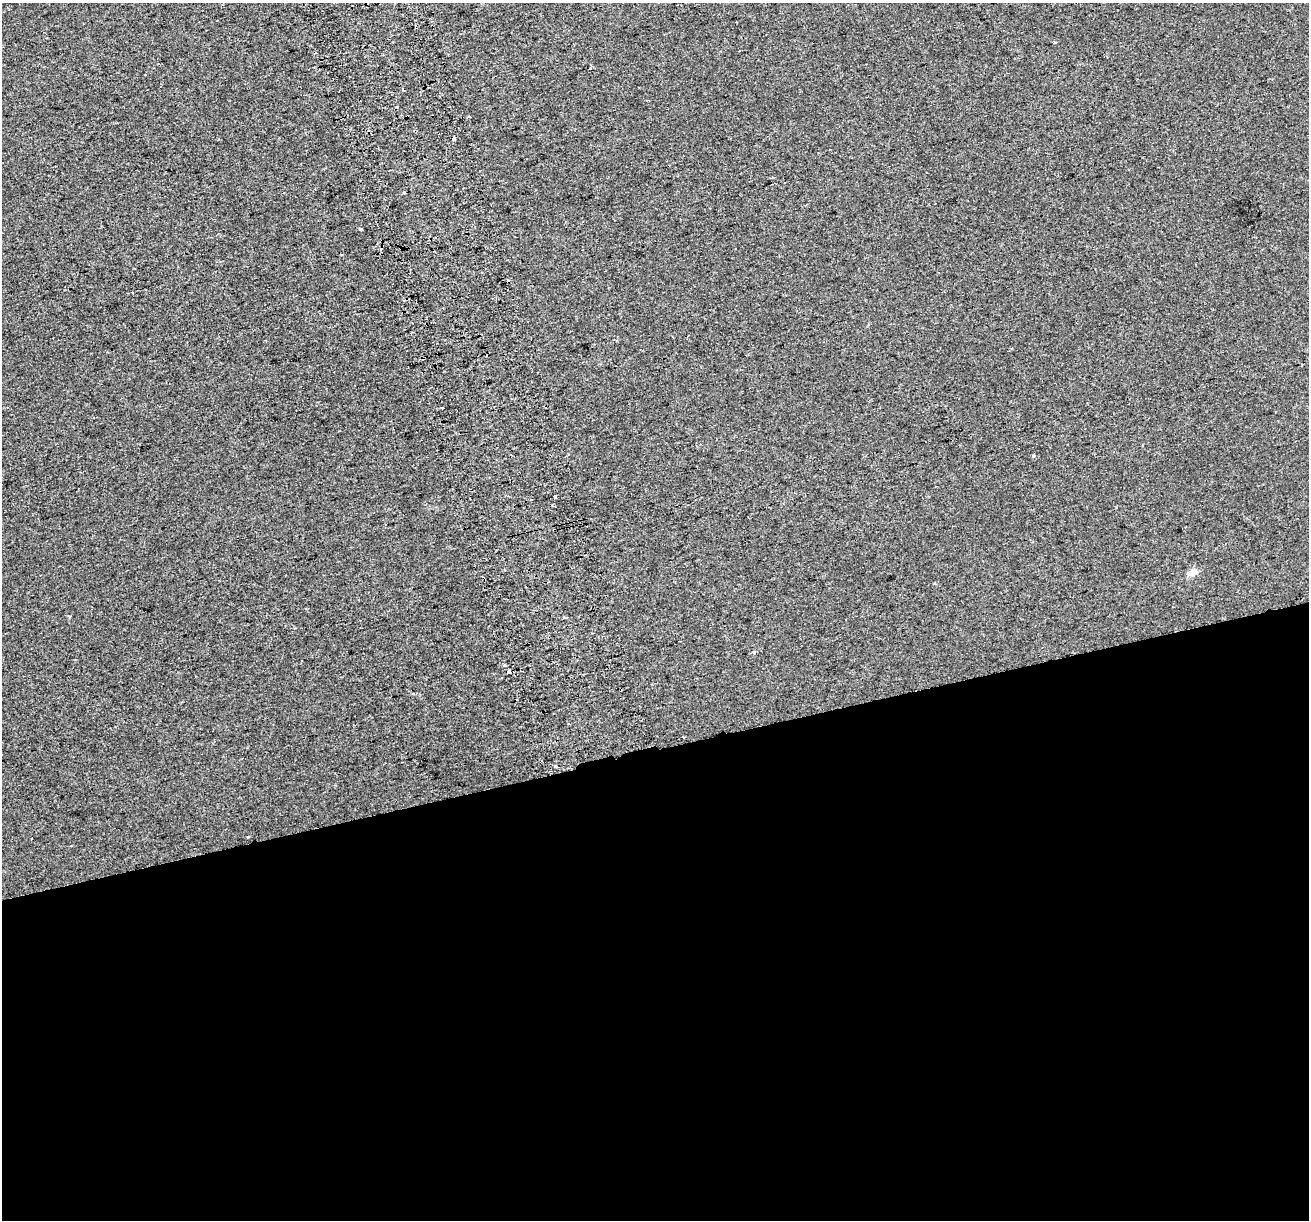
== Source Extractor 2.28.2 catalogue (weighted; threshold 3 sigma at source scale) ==
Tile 15 of 4 x 4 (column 3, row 4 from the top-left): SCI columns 2658-3964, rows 122-1339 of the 5314 x 5062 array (HDU 1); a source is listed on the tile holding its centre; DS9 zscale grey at full resolution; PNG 1311 x 1222 px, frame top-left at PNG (2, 3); no overlay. Shown black and unused: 39% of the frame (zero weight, under 2 of 3 exposures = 2% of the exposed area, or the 3 px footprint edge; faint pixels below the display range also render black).
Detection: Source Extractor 2.28.2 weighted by HDU 2 'WHT'; one run over the whole footprint, this tile lists its part. Background 7.35e-04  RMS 0.0073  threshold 0.0327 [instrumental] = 3 sigma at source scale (4.5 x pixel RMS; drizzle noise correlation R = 1.50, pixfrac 1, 0.0396/0.0396 arcsec/px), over >= 5 px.
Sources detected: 19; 5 cosmic-ray / hot-pixel residue — not listed; the other 14 listed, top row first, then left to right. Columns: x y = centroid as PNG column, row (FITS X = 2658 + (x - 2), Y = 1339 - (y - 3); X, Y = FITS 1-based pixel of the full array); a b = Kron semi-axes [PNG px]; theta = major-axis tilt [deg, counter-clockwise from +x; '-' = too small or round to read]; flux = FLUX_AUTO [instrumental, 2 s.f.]
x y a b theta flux
1054 43 3 3 - 1.7
403 89 4 2 - 1.5
454 137 4 3 - 6.8
404 192 3 3 - 0.72
360 229 3 3 - 10
1034 456 4 3 - 0.94
555 497 3 3 - 6.7
1192 572 12 8 19 4.8
69 616 3 3 - 1
564 617 3 3 - 1.7
754 652 5 4 - 1.1
504 665 3 2 - 1.9
509 672 3 3 - 17
556 767 4 3 - 4.7